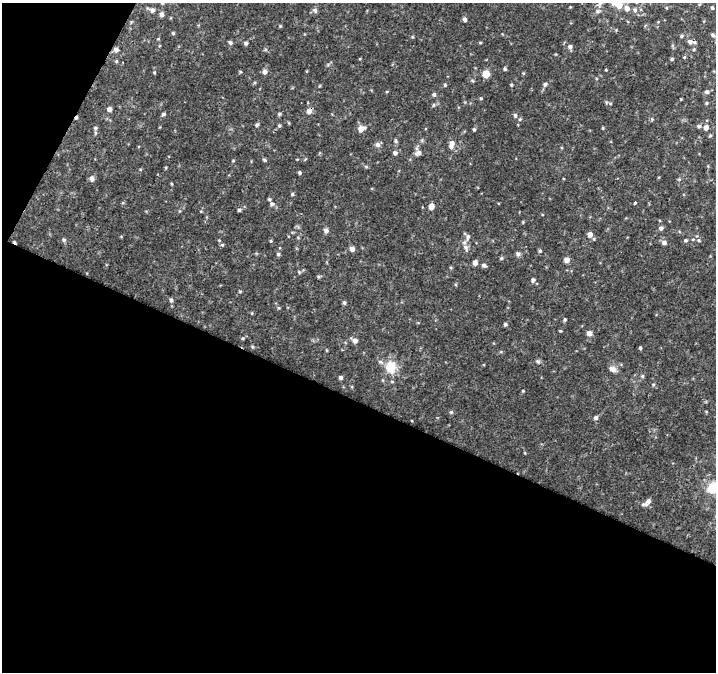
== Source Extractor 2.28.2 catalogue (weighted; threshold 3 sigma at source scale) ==
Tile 3 of 2 x 2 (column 1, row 2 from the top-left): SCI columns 1-714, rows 57-726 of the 1427 x 1450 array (HDU 1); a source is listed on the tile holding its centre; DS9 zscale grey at full resolution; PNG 718 x 674 px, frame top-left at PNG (2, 3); no overlay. Shown black and unused: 44% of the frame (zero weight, under 2 of 3 exposures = <1% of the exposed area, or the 3 px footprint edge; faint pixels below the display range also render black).
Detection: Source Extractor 2.28.2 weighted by HDU 2 'WHT'; one run over the whole footprint, this tile lists its part. Background 0.00346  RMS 0.0023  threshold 0.0104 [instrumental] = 3 sigma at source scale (4.5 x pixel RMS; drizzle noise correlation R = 1.50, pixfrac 1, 0.0396/0.0396 arcsec/px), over >= 5 px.
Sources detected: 108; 2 cosmic-ray / hot-pixel residue — not listed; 3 inside a brighter listed object's ellipse — not listed separately; the other 103 listed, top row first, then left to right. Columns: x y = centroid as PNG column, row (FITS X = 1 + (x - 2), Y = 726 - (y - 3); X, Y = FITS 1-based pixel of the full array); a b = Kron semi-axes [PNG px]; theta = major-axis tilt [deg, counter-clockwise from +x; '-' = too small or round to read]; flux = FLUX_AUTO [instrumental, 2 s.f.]
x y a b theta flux
619 5 7 6 - 2.6
627 8 6 6 - 1.2
712 8 4 3 - 0.37
152 10 6 6 - 0.69
315 10 7 5 -46 0.56
635 10 8 6 -65 0.68
598 11 7 6 - 0.66
161 14 5 5 - 0.75
465 19 5 4 - 0.67
280 26 4 3 - 0.2
173 33 4 4 - 0.26
713 35 5 4 - 0.48
681 36 5 4 - 0.31
230 42 5 4 - 0.47
480 42 4 3 - 0.21
690 42 8 5 -7 0.8
246 43 5 4 - 0.45
570 47 6 5 - 0.68
116 50 6 5 - 0.82
672 59 4 3 - 0.3
505 69 5 4 - 0.33
606 70 4 2 - 0.15
154 72 4 4 - 0.2
265 72 6 5 - 0.72
486 74 5 5 - 4.9
545 84 6 5 - 0.49
445 85 5 4 - 0.3
511 85 4 3 - 0.23
707 92 5 5 - 0.51
434 94 5 5 - 0.45
481 98 4 4 - 0.22
610 103 5 3 - 0.24
706 103 4 4 - 0.25
433 105 5 3 - 0.26
109 109 5 5 - 0.86
309 111 6 6 - 1.2
163 114 5 4 - 0.43
279 114 5 4 - 0.28
515 115 6 4 -86 0.49
520 119 5 4 - 0.27
257 125 6 4 49 0.39
279 126 5 4 - 0.29
699 126 6 4 1 0.44
706 127 5 5 - 1.3
95 128 6 4 14 0.4
603 128 4 3 - 0.2
361 129 9 7 29 1.4
474 129 4 4 - 0.34
396 141 6 5 - 0.41
451 144 10 6 75 1.4
378 145 8 6 -43 0.69
395 153 5 5 - 0.62
418 153 9 7 28 0.92
264 160 6 4 -23 0.29
233 161 4 3 - 0.2
366 167 6 3 -20 0.26
300 173 3 3 - 0.32
92 178 8 6 -89 0.7
172 184 5 3 - 0.21
292 194 4 4 - 0.28
635 203 4 3 - 1.6
272 204 7 6 - 0.56
431 207 5 4 - 2
239 210 5 4 - 0.38
661 228 6 5 - 0.62
326 230 6 5 - 0.78
590 234 5 5 - 1.3
467 237 9 6 81 0.84
594 239 5 3 - 0.2
64 240 6 5 - 0.4
686 240 5 5 - 0.33
664 243 6 5 - 0.77
222 245 6 5 - 0.31
466 247 12 6 -65 0.98
352 249 5 5 - 1.1
540 251 5 4 - 0.29
278 254 5 5 - 0.37
518 254 7 6 - 0.51
501 258 5 4 - 0.28
567 260 5 5 - 1.4
475 263 5 5 - 1
484 265 6 5 - 0.56
299 272 5 4 - 0.26
318 276 5 3 - 0.28
533 280 7 5 77 0.48
171 300 5 4 - 0.49
344 303 4 4 - 0.4
565 320 5 3 - 0.3
505 324 4 4 - 0.42
589 333 5 4 - 1.5
355 340 6 5 - 1.1
252 347 5 4 - 0.27
640 348 4 3 - 0.3
538 361 6 5 - 0.4
391 367 15 13 -84 4.6
613 369 7 6 - 1.5
642 376 5 4 - 0.31
340 378 4 4 - 0.45
523 391 4 3 - 0.17
451 412 5 5 - 0.32
596 418 5 5 - 0.61
713 488 15 13 20 5.1
648 501 7 6 - 0.78
Overlapping masked pixels (flux is a lower limit): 1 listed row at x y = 116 50
Isophote crosses this tile's border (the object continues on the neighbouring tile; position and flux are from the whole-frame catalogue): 2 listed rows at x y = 619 5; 713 488